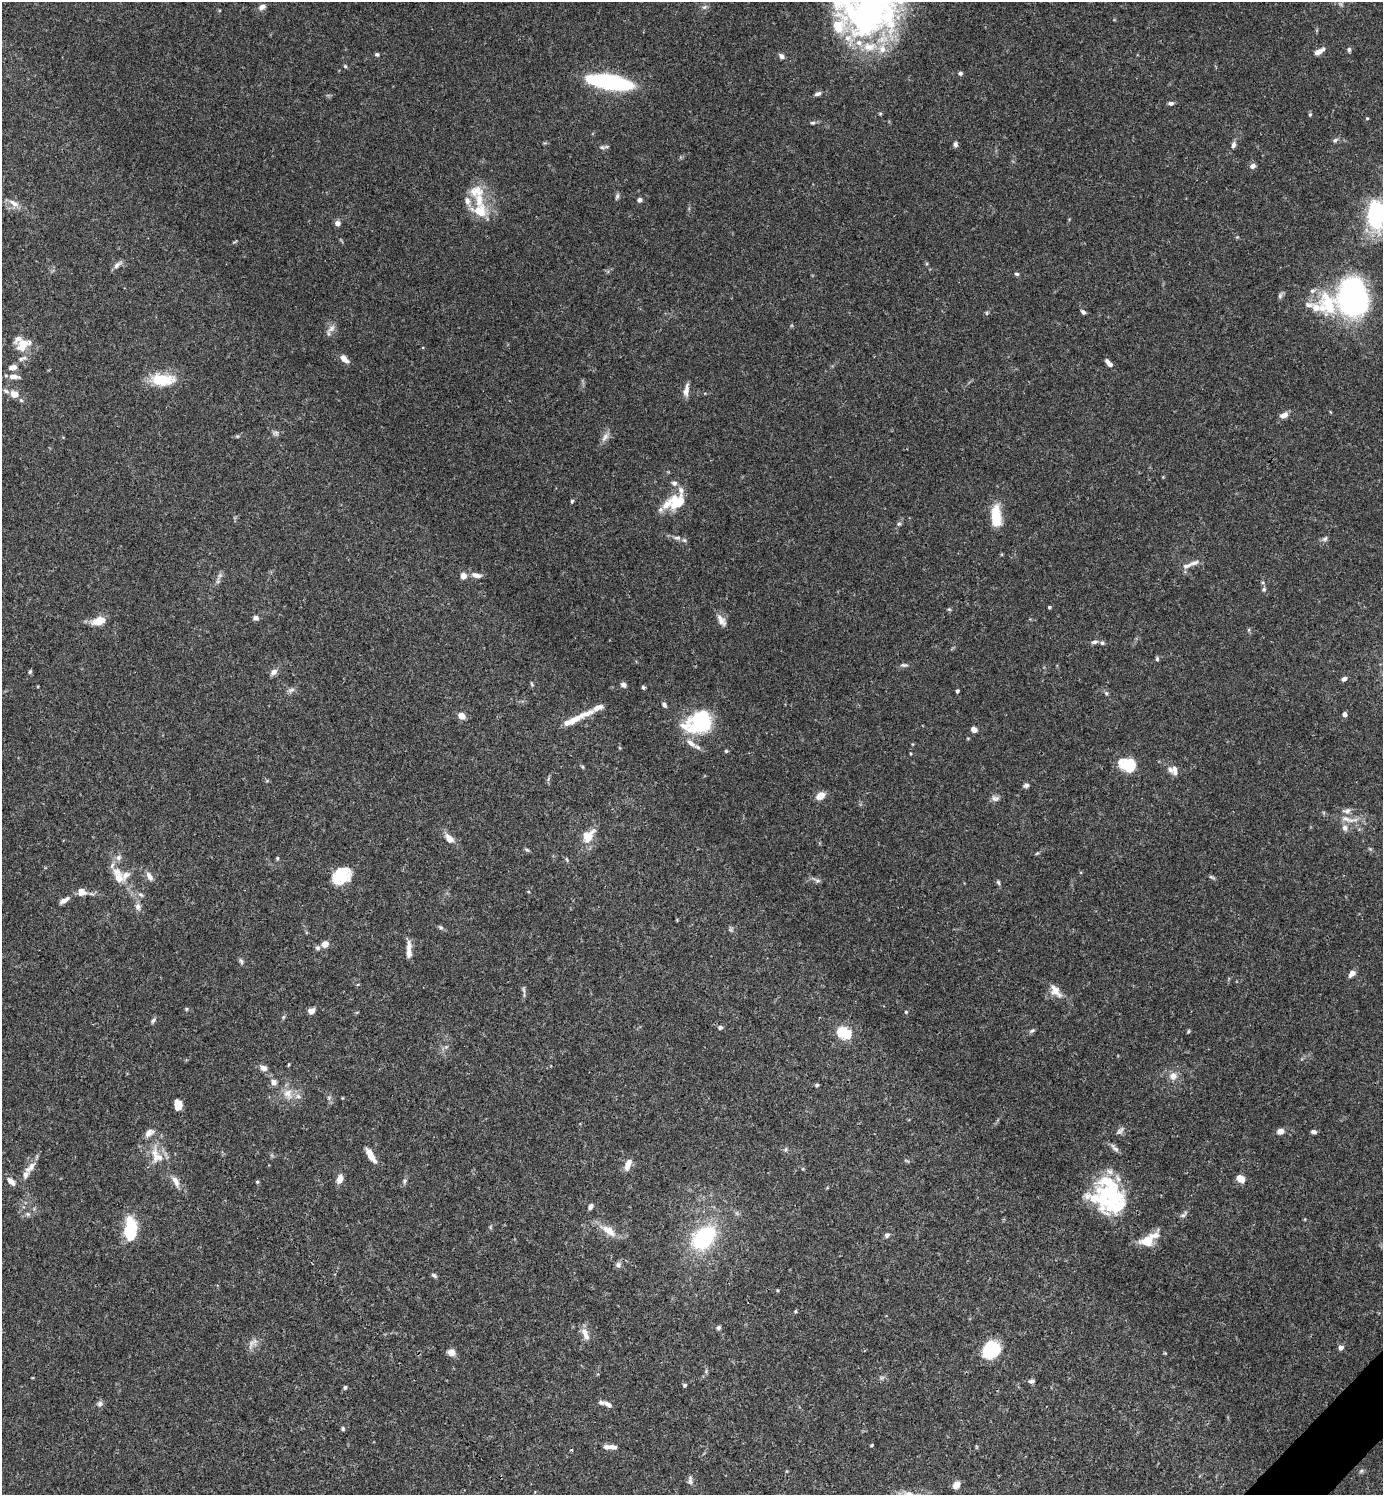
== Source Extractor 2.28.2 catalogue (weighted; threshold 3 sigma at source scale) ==
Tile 6 of 4 x 4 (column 2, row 2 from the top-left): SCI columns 1681-3061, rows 2989-4481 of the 5979 x 5980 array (HDU 1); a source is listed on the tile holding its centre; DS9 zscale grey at full resolution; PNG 1385 x 1497 px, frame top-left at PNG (2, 2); no overlay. Shown black and unused: <1% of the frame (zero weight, under 3 of 4 exposures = <1% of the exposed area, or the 3 px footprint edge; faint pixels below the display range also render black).
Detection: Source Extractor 2.28.2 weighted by HDU 2 'WHT'; one run over the whole footprint, this tile lists its part. Background 0.0656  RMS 0.0031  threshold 0.0141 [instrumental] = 3 sigma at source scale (4.5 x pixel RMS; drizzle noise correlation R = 1.50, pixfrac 1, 0.05/0.05 arcsec/px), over >= 5 px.
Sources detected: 223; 1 too faint to see at this stretch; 8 inside a brighter object's white glare — not listed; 35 inside a brighter listed object's ellipse — not listed separately; the other 179 listed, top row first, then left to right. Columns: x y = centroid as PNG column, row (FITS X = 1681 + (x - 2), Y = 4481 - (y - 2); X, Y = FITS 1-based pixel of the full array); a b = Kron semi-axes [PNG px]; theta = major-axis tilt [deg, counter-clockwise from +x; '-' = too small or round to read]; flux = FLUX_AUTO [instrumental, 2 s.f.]
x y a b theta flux
262 7 9 7 23 1.3
869 12 79 52 -20 100
1349 49 6 5 - 0.65
1319 52 12 7 28 1.9
377 54 6 5 - 0.56
781 56 7 6 - 1
345 66 5 5 - 0.42
960 73 5 5 - 0.63
610 82 33 10 -10 58
818 94 8 5 21 0.95
1171 103 7 5 1 0.82
880 114 4 4 - 0.35
1310 114 5 4 - 0.41
1367 118 4 4 - 0.3
812 123 8 4 0 0.58
1335 140 7 5 49 0.7
955 144 7 5 -85 0.83
1233 145 9 6 71 1
602 147 9 5 -6 0.79
1252 166 7 6 - 1.2
476 191 21 16 14 5.7
617 196 8 5 72 0.68
639 200 5 5 - 0.95
14 203 16 7 -30 2.2
480 211 20 16 -18 7.3
1376 217 31 22 -75 25
337 223 5 5 - 1.6
235 242 8 2 21 0.36
117 265 14 5 43 1.2
1017 274 6 4 -15 0.52
1352 298 35 17 71 60
1325 305 109 40 34 39
1083 312 6 4 -38 0.76
987 313 6 3 -72 0.35
331 328 13 8 42 1.7
22 345 20 13 38 5.1
344 359 12 6 -42 2.2
1109 363 10 4 -46 1.6
13 367 9 6 13 1.9
14 377 13 5 -5 2
160 379 29 14 -2 10
686 390 17 6 80 1.9
6 391 8 5 -21 0.78
14 394 7 6 - 4
1284 415 9 6 23 2.1
275 433 8 6 -27 0.81
237 436 6 4 -17 0.36
605 437 15 7 59 1.8
572 501 5 4 - 0.47
677 502 23 19 35 8.8
996 516 23 10 -86 9.4
899 524 6 5 - 0.59
677 538 10 5 -5 1
1325 539 9 6 39 0.84
1187 566 15 6 21 1.6
476 575 13 6 -12 1.7
463 576 7 6 - 2.1
218 581 6 5 - 0.65
1264 589 6 5 - 0.59
1049 607 4 3 - 0.41
256 618 6 5 - 1.2
721 620 17 8 -55 2.1
99 621 15 8 13 5.1
1094 642 10 5 9 0.96
1157 659 6 5 - 0.51
904 665 10 4 -4 0.73
30 671 5 4 - 0.51
274 672 10 7 35 1.5
1344 679 6 5 - 1
531 684 7 3 -80 0.41
623 685 7 6 - 1.1
643 687 6 4 -63 0.51
291 690 11 6 14 1
957 691 4 3 - 0.7
1106 693 6 5 - 0.56
664 705 7 5 -57 0.8
1345 714 5 5 - 1.1
461 716 7 6 - 2.9
574 720 29 8 29 4.6
699 723 34 22 21 21
974 730 6 5 - 2.1
726 751 5 5 - 0.41
1129 765 17 16 - 7.9
583 767 6 4 -71 0.37
1170 769 13 8 -41 1.6
1026 785 8 5 18 0.84
820 796 10 7 35 2.9
995 798 11 7 4 1.2
1346 811 12 7 1 1.4
1346 819 16 7 -21 2.5
1345 828 9 8 - 1.5
588 836 19 12 53 5.5
449 839 13 8 -48 2.8
527 850 7 4 -30 0.49
1037 853 6 3 19 0.37
118 858 9 7 48 1.3
277 858 6 4 83 0.36
341 875 20 15 41 11
149 876 13 7 -59 1.8
1212 877 11 3 -25 0.53
119 878 16 13 -68 4
818 880 8 4 -8 0.78
998 882 7 5 -73 0.56
82 892 11 9 -7 2.4
141 895 9 4 -35 0.68
64 900 14 6 32 1.8
138 907 9 8 - 1.4
441 927 7 5 -40 0.63
325 944 5 4 - 5.1
409 947 20 7 86 2.4
317 948 7 6 - 0.74
241 961 9 5 -71 0.71
1352 973 7 5 44 1.9
524 990 11 4 -81 0.68
1055 991 21 10 -52 3.2
186 1009 5 3 - 0.35
311 1011 8 6 22 1.6
906 1012 4 4 - 0.38
283 1017 6 4 70 0.45
153 1020 8 5 46 0.7
720 1027 5 5 - 0.82
1032 1031 9 5 26 0.64
1188 1031 6 3 71 0.36
844 1033 17 12 -25 8.9
288 1065 5 3 - 0.27
263 1068 8 6 -20 1.7
1173 1076 10 9 - 2.4
274 1082 9 7 -56 1.4
817 1085 5 4 - 0.53
288 1094 15 13 -53 3.8
178 1105 8 6 -90 5.9
1120 1131 11 6 45 1.1
1280 1131 8 6 12 1.9
1314 1132 6 4 -3 0.83
786 1149 6 4 89 0.51
1116 1149 10 5 -24 1
155 1155 27 10 -84 4.7
371 1155 18 6 -58 3.4
628 1165 15 7 68 2.5
31 1166 14 8 66 2.3
803 1169 5 4 - 0.32
340 1179 11 7 71 2.3
1241 1179 7 6 - 4.5
11 1181 12 7 -43 1.8
175 1181 16 7 -60 2.5
405 1181 9 5 67 0.7
257 1182 5 4 - 0.35
1110 1195 55 26 -4 25
591 1206 7 5 58 0.99
28 1214 6 5 - 0.63
1184 1214 12 5 43 0.89
132 1226 20 9 -74 9.5
608 1230 24 9 -34 4.6
887 1235 7 6 - 0.84
704 1238 24 16 44 31
1147 1241 19 13 10 5.2
618 1265 8 7 - 1
434 1275 9 4 -37 0.6
777 1290 4 3 - 0.3
795 1311 5 4 - 0.38
719 1328 6 6 - 0.69
585 1334 17 7 -66 2.5
252 1343 19 7 49 1.9
1341 1348 5 4 - 1.4
991 1350 18 15 42 15
451 1352 8 7 - 2.8
706 1371 6 4 73 0.53
1031 1381 9 4 1 0.78
684 1385 5 5 - 0.49
345 1387 5 4 - 0.54
100 1404 8 6 17 0.96
608 1404 13 5 -31 1.3
343 1429 6 4 -77 0.48
872 1445 4 3 - 0.32
613 1447 10 6 -8 1.4
572 1450 4 3 - 0.31
1361 1471 6 4 19 0.48
690 1481 9 7 -90 1.2
956 1485 8 6 57 2.5
Isophote crosses this tile's border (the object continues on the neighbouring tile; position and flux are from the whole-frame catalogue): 2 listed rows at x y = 869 12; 1376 217